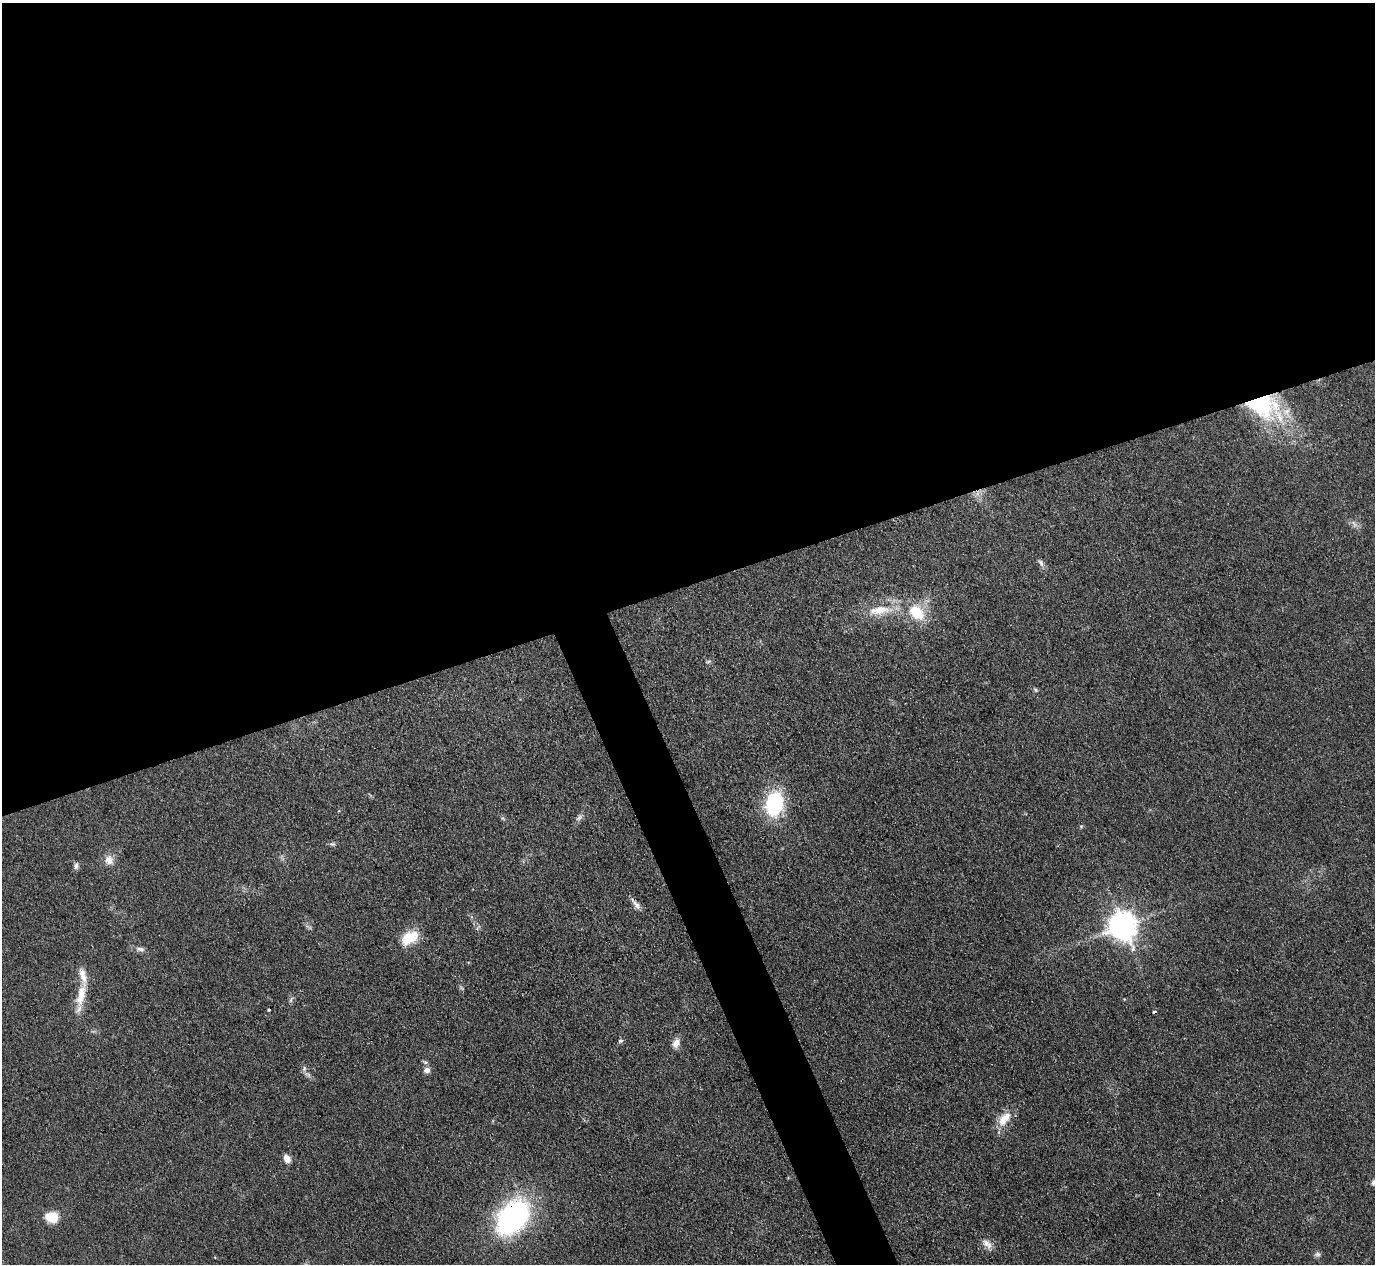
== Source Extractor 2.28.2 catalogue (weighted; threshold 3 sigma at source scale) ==
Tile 2 of 4 x 4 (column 2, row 1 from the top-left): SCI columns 1375-2747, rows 3938-5199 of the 5494 x 5480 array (HDU 1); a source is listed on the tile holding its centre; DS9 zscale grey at full resolution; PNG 1377 x 1266 px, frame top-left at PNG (2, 3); no overlay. Shown black and unused: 49% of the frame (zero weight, under 3 of 4 exposures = <1% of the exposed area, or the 3 px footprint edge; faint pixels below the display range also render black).
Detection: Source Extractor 2.28.2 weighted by HDU 2 'WHT'; one run over the whole footprint, this tile lists its part. Background 0.0878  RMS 0.0065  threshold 0.0293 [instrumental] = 3 sigma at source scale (4.5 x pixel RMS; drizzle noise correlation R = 1.50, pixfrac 1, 0.05/0.05 arcsec/px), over >= 5 px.
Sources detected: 35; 1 too faint to see at this stretch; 1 inside a brighter object's white glare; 2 cosmic-ray / hot-pixel residue — not listed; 2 inside a brighter listed object's ellipse — not listed separately; the other 29 listed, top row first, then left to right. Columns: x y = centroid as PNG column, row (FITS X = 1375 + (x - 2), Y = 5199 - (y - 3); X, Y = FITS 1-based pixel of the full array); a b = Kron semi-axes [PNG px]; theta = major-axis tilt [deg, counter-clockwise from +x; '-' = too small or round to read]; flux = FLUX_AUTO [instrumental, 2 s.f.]
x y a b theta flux
1262 404 39 34 -39 72
1354 524 11 4 -63 2.1
1041 563 10 5 -75 2
879 610 35 12 8 18
917 612 20 14 -44 21
1035 690 6 4 -60 0.99
775 804 21 15 79 58
579 818 11 6 37 2.2
1081 826 5 5 - 0.82
332 844 7 5 -17 1.4
109 860 13 12 - 5.7
76 866 10 5 77 1.9
636 905 13 7 -52 3.5
1123 925 9 9 - 890
409 938 25 14 35 15
140 949 13 6 -7 2.8
81 995 33 11 76 15
291 1000 9 4 68 1.4
620 1041 7 5 14 1.3
676 1043 12 9 64 4.4
304 1069 6 5 - 1.4
427 1070 9 7 20 3
1004 1119 23 12 50 11
287 1159 8 6 -59 5.2
1373 1182 7 5 84 1.4
52 1217 12 10 -13 15
512 1218 33 21 49 160
987 1244 16 8 -47 4.7
1317 1254 8 7 - 1.8
Overlapping masked pixels (flux is a lower limit): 2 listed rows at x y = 1262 404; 512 1218
Isophote crosses this tile's border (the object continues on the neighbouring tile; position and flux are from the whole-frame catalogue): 1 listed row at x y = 1373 1182